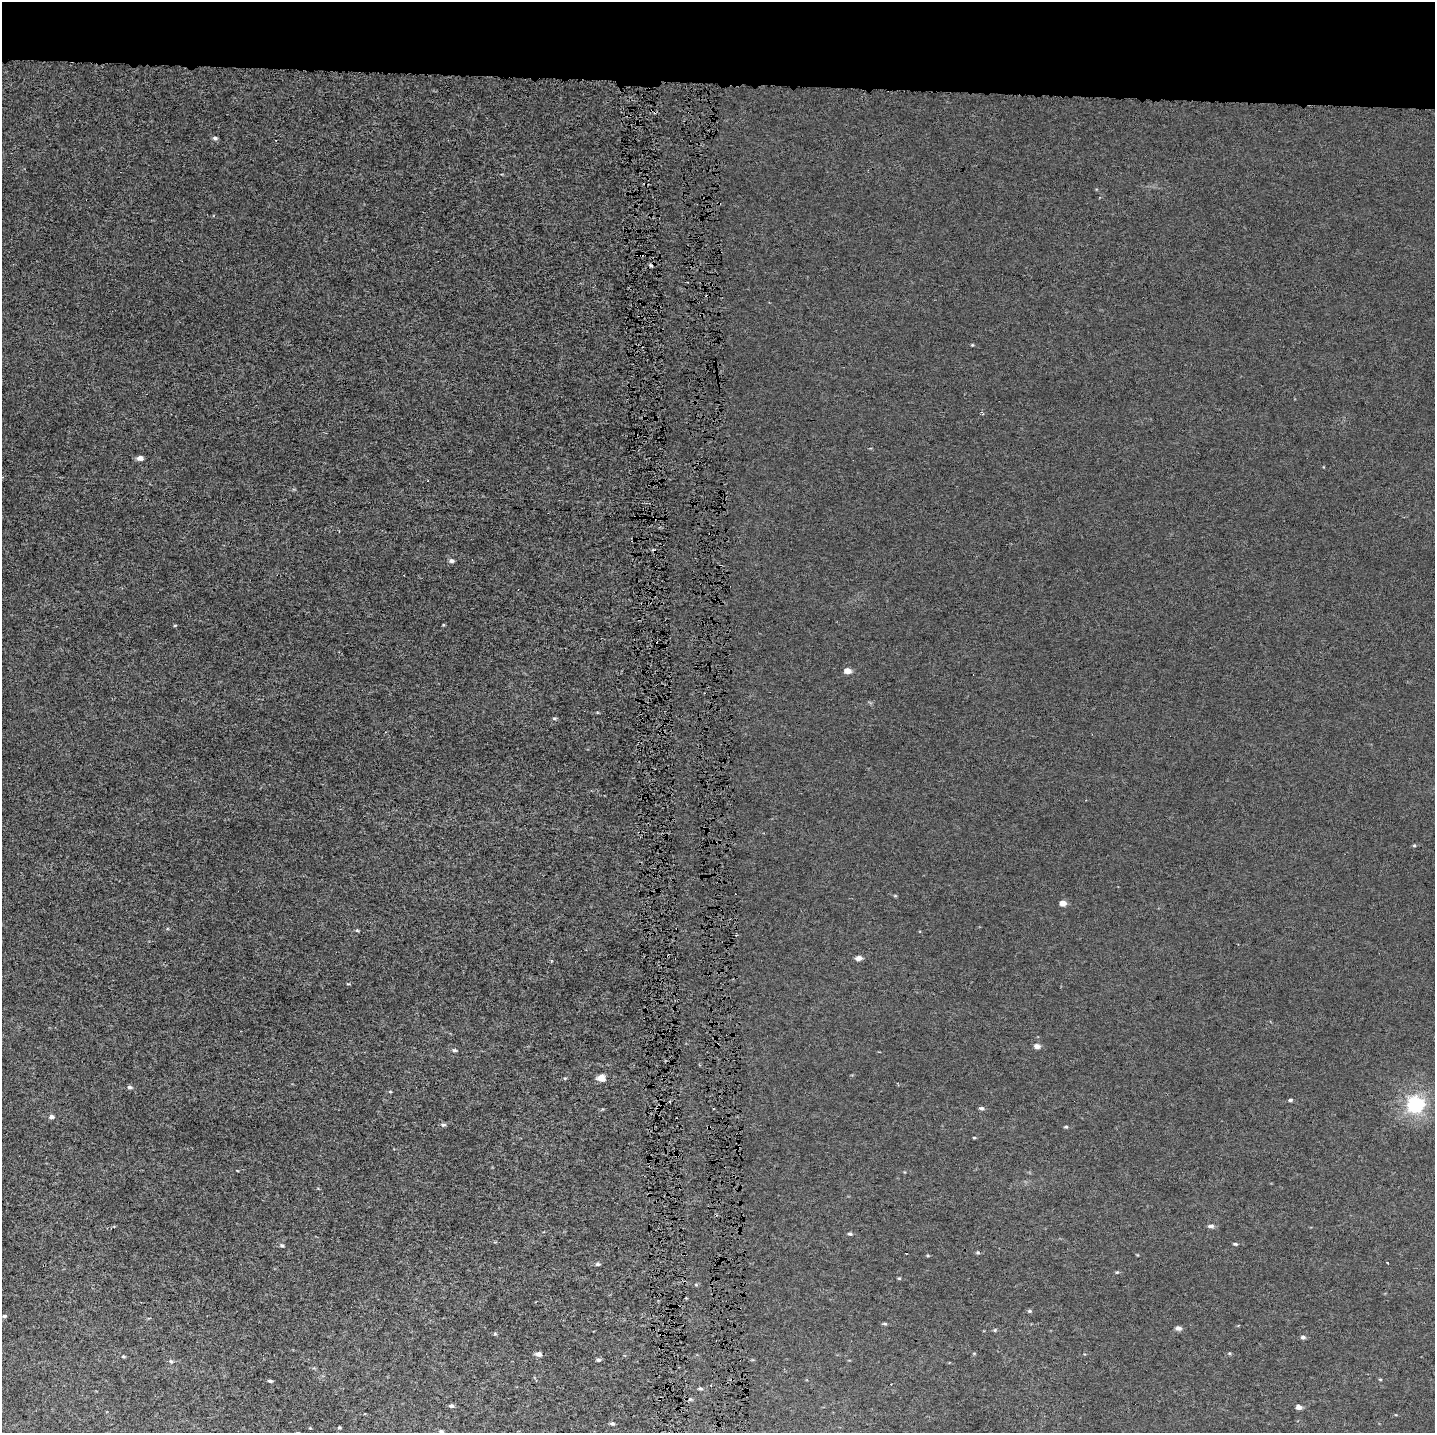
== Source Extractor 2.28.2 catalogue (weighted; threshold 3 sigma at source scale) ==
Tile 2 of 3 x 3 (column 2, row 1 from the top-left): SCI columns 1614-3046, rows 2862-4292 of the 4661 x 4302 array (HDU 1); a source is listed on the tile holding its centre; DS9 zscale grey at full resolution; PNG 1437 x 1435 px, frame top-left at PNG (2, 2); no overlay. Shown black and unused: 6% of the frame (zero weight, under 4 of 8 exposures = <1% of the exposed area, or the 3 px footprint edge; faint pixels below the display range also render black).
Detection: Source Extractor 2.28.2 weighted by HDU 2 'WHT'; one run over the whole footprint, this tile lists its part. Background 4.09e-04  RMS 0.0014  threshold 0.00569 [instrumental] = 3 sigma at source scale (4.09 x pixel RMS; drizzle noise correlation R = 1.36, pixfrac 0.8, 0.0396/0.0396 arcsec/px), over >= 5 px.
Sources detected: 66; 8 cosmic-ray / hot-pixel residue — not listed; the other 58 listed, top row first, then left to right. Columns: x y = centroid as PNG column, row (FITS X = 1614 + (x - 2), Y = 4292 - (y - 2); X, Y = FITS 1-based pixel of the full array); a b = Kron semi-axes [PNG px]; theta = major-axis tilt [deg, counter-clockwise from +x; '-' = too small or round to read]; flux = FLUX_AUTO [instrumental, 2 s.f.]
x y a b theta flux
655 112 3 3 - 0.45
215 138 6 5 - 0.26
641 255 6 3 -10 0.3
972 345 4 3 - 0.11
982 414 4 3 - 0.2
140 458 6 5 - 0.58
451 561 6 5 - 0.32
175 625 5 3 - 0.099
847 671 5 5 - 1.2
554 718 6 4 6 0.18
1414 845 5 3 - 0.14
1063 903 5 5 - 0.9
357 930 5 4 - 0.15
858 958 6 5 - 0.66
348 984 5 3 - 0.11
1037 1046 6 5 - 0.64
454 1050 6 4 -11 0.21
565 1078 5 3 - 0.13
601 1078 5 5 - 1.8
130 1087 7 4 -2 0.29
1290 1100 5 4 - 0.22
1415 1105 6 6 - 33
981 1108 6 5 - 0.28
51 1117 7 5 7 0.41
443 1125 7 5 11 0.25
709 1127 6 3 -9 0.17
1066 1127 5 4 - 0.17
974 1138 5 3 - 0.12
1211 1226 7 5 0 0.4
850 1234 5 4 - 0.22
1235 1244 5 3 - 0.18
282 1245 5 5 - 0.22
978 1252 5 5 - 0.17
1387 1263 3 3 - 0.24
597 1264 6 4 0 0.22
1117 1272 5 4 - 0.13
899 1278 5 4 - 0.13
1029 1311 5 4 - 0.19
4 1316 5 4 - 0.18
885 1324 6 4 -6 0.18
1178 1328 6 5 - 0.5
995 1330 5 4 - 0.16
495 1334 5 3 - 0.14
1303 1337 6 4 -4 0.3
1229 1353 5 3 - 0.13
538 1354 6 5 - 0.59
123 1356 5 3 - 0.15
598 1360 6 4 -2 0.25
171 1361 6 5 - 0.23
1380 1379 5 3 - 0.11
270 1381 5 3 - 0.22
700 1388 5 4 - 0.19
690 1399 5 5 - 0.18
451 1406 5 4 - 0.28
1299 1407 5 4 - 0.66
612 1423 5 4 - 0.23
339 1427 5 3 - 0.13
441 1431 6 5 - 0.24
Overlapping masked pixels (flux is a lower limit): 3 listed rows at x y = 655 112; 641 255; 709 1127
Isophote crosses this tile's border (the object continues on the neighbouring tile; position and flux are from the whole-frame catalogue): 1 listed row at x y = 441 1431